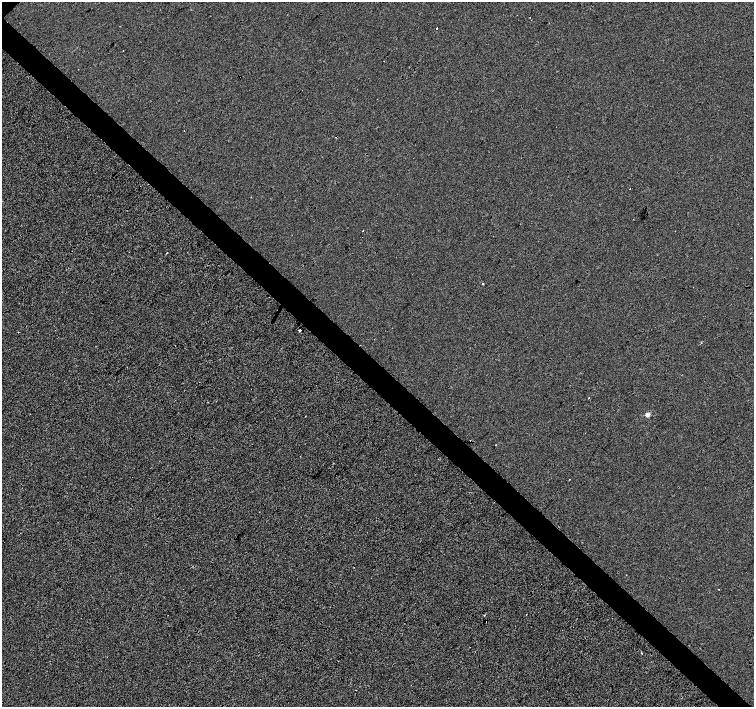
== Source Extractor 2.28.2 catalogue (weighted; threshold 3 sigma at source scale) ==
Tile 6 of 4 x 4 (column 2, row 2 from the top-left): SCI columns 1512-3015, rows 3043-4451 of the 6027 x 6019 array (HDU 1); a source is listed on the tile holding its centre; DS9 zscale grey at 2 x 2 block average (1 PNG px = mean of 2 x 2 image px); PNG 756 x 709 px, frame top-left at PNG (2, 2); no overlay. Shown black and unused: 5% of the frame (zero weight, under 3 of 4 exposures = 2% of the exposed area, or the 3 px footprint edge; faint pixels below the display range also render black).
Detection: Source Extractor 2.28.2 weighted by HDU 2 'WHT'; one run over the whole footprint, this tile lists its part. Background -0.0011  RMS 0.0063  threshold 0.0285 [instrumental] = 3 sigma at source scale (4.5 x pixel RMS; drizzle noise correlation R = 1.50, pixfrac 1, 0.0396/0.0396 arcsec/px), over >= 5 px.
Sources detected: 17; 4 cosmic-ray / hot-pixel residue — not listed; the other 13 listed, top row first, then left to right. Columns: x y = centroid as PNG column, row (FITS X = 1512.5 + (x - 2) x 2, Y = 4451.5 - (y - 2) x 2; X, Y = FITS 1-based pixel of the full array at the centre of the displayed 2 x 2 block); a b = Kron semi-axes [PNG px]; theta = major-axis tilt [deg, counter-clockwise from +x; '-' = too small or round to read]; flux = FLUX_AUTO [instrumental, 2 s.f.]
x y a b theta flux
437 28 2 2 - 7
123 51 2 2 - 1
630 189 2 2 - 0.91
362 231 2 2 - 1
167 253 2 2 - 0.97
483 284 2 2 - 1.5
300 330 2 2 - 15
648 415 2 2 - 18
569 479 2 2 - 0.58
484 615 2 2 - 2.9
526 615 2 2 - 3.7
486 621 3 2 - 21
642 653 2 2 - 1.7
Overlapping masked pixels (flux is a lower limit): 1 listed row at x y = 486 621
Diffuse or blended objects may show on this block-average render without a row.